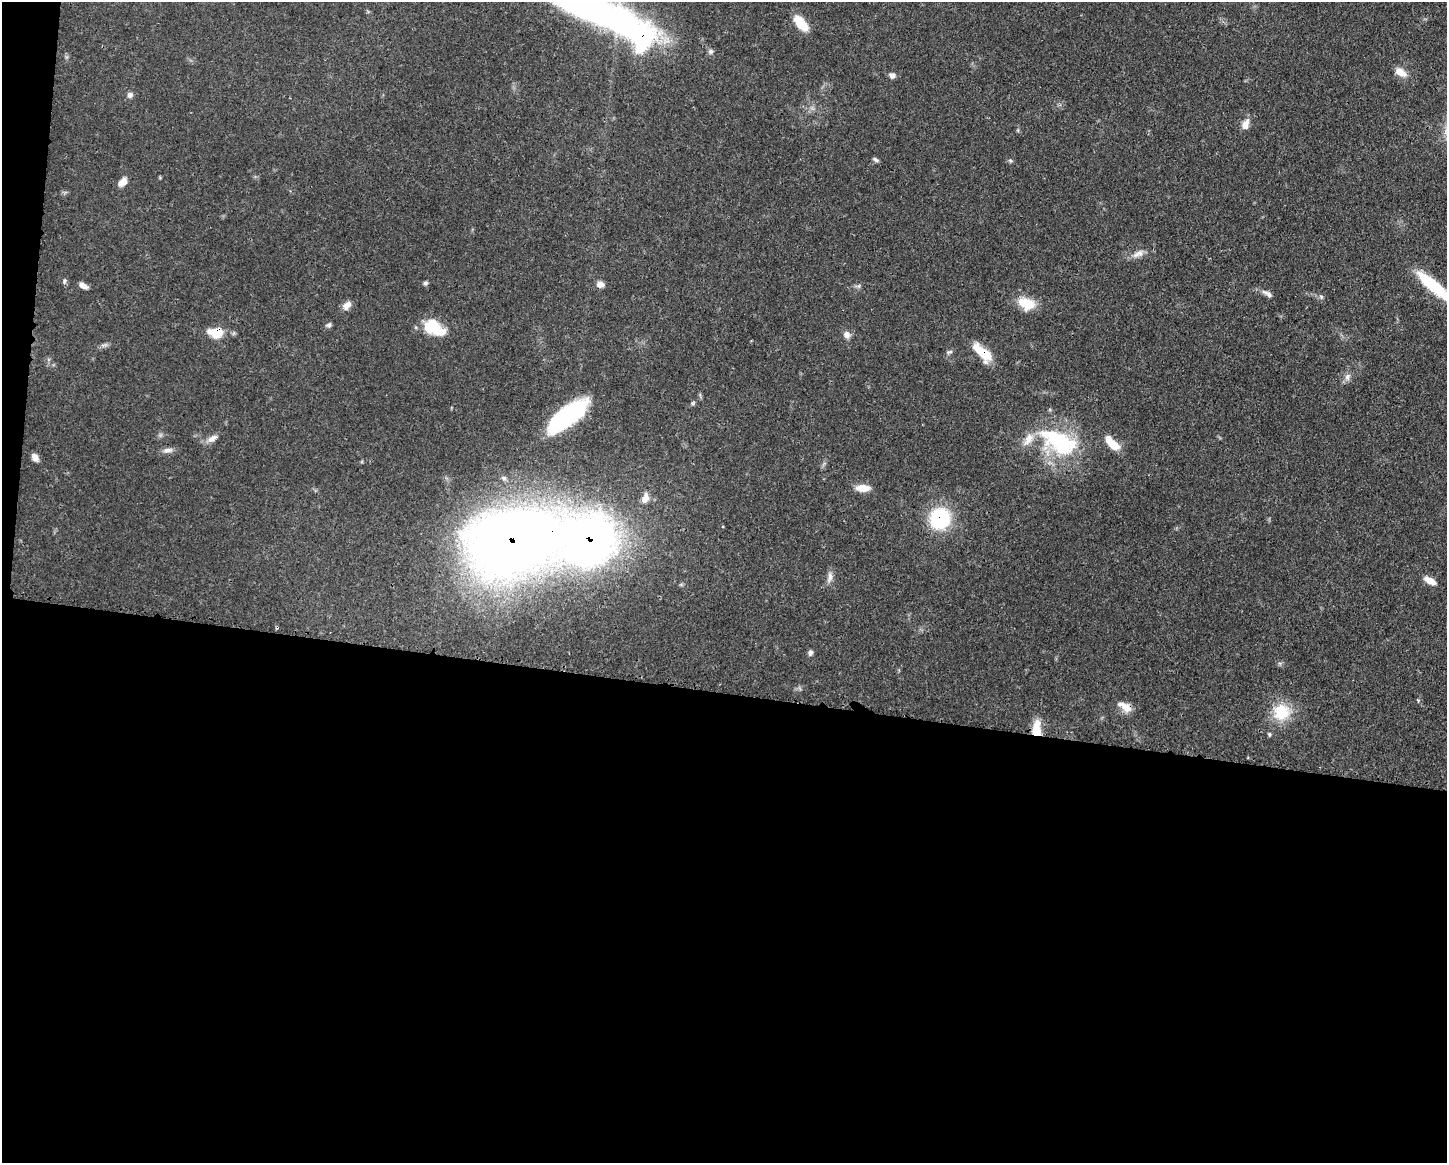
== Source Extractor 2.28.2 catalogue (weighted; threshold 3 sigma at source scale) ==
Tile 10 of 3 x 4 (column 1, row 4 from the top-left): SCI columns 112-1556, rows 7-1167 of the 4670 x 4658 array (HDU 1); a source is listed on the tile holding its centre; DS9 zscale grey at full resolution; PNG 1449 x 1165 px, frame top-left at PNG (2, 2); no overlay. Shown black and unused: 42% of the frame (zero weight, under 3 of 4 exposures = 1% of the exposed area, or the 3 px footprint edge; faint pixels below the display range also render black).
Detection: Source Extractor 2.28.2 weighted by HDU 2 'WHT'; one run over the whole footprint, this tile lists its part. Background 0.0552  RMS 0.0032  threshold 0.0146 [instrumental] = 3 sigma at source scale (4.5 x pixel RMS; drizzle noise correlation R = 1.50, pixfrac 1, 0.05/0.05 arcsec/px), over >= 5 px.
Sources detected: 53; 3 inside a brighter object's white glare — not listed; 2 inside a brighter listed object's ellipse — not listed separately; the other 48 listed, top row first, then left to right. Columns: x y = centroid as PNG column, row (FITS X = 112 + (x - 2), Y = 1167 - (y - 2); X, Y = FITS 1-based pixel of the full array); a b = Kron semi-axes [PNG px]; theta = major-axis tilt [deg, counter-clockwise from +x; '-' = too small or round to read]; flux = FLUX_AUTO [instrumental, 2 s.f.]
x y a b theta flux
591 6 142 33 -28 160
801 23 17 8 -48 8.4
711 51 6 6 - 0.82
1400 72 16 9 -33 3.1
892 75 9 6 -26 1.2
130 95 8 7 - 1.1
1245 124 15 9 70 2.5
875 160 8 5 -40 0.75
1010 160 6 4 -19 0.5
123 182 11 7 42 2.5
1138 254 17 7 24 2.4
64 281 8 5 79 0.68
425 283 7 5 15 0.63
600 284 8 7 - 2
83 286 10 5 -25 1.7
1434 286 43 10 -40 18
1267 294 17 6 -32 1.6
1321 297 6 5 - 0.63
1026 303 19 12 -23 8.4
347 305 12 8 49 2.1
329 325 7 6 - 0.8
432 326 20 17 -6 9.3
216 332 17 11 -1 7.1
847 335 11 8 -69 1.7
104 345 11 4 18 0.94
949 352 9 5 14 0.7
983 353 24 10 -45 9.3
1347 377 11 7 72 1.5
693 403 7 4 45 0.55
567 416 46 16 38 38
212 438 15 7 32 2.2
1062 445 40 28 3 28
1114 445 16 10 -37 5.2
167 450 15 6 4 1.6
35 458 9 6 -55 2
863 488 17 8 -2 3.8
645 498 14 9 67 2.7
940 518 25 23 63 20
723 527 4 3 - 0.41
513 542 66 45 13 490
590 542 43 40 40 210
830 577 16 6 84 1.8
1430 581 14 6 -29 3.3
810 653 7 5 84 0.91
1125 707 20 10 -30 3.5
1281 712 22 21 - 11
1037 729 19 9 88 7
1269 734 6 4 -78 0.48
Overlapping masked pixels (flux is a lower limit): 8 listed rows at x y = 591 6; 216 332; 983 353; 940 518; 513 542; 590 542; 1125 707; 1037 729
Isophote crosses this tile's border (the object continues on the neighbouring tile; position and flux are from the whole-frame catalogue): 2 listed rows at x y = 591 6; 1434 286